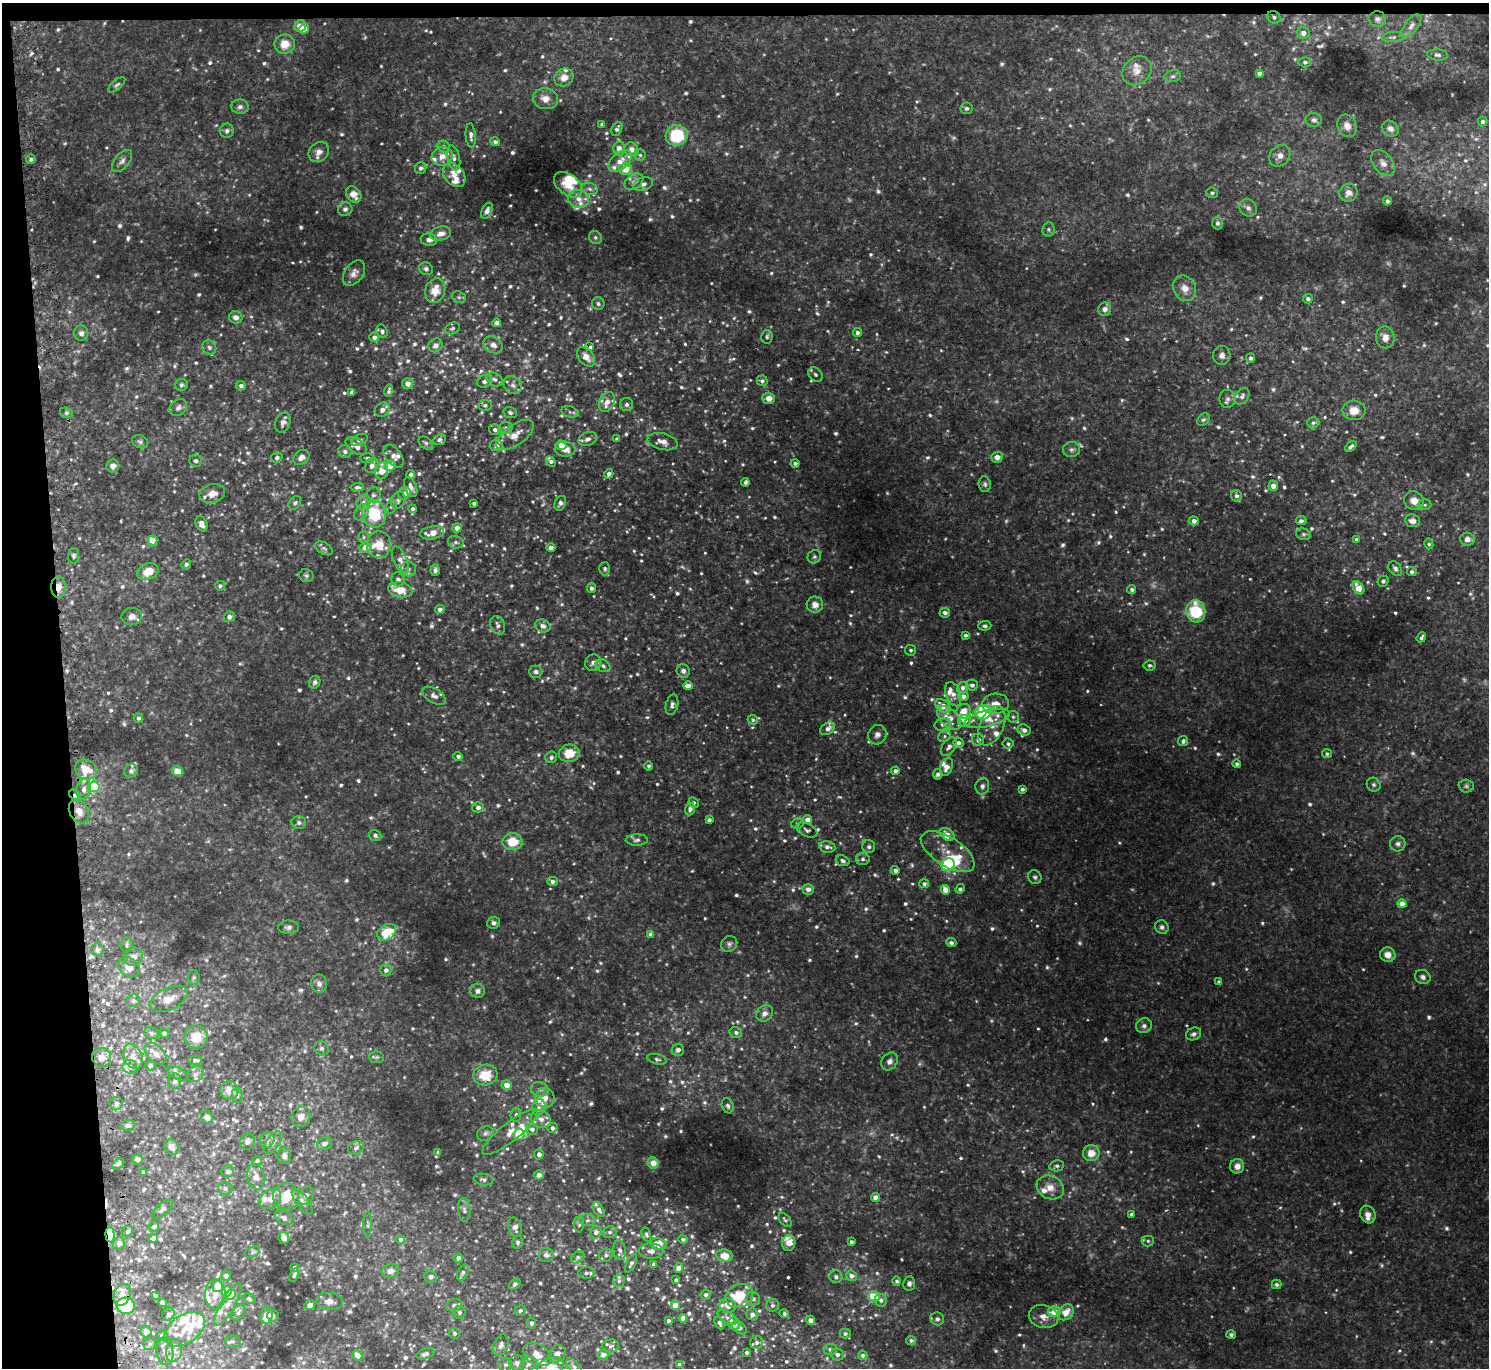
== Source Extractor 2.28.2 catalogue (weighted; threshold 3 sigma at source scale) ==
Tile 1 of 3 x 3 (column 1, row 1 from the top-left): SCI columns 27-1513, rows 2864-4229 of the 4513 x 4444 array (HDU 1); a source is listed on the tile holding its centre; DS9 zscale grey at full resolution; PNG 1491 x 1370 px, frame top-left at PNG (2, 3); each listed source drawn as its Kron ellipse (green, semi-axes under 4 px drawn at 4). Shown black and unused: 5% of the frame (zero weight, under 2 of 3 exposures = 3% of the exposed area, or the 3 px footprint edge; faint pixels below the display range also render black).
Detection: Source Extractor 2.28.2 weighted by HDU 2 'WHT'; one run over the whole footprint, this tile lists its part. Background 0.0943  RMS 0.013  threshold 0.0567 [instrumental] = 3 sigma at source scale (4.5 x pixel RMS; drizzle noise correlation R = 1.50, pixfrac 1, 0.05/0.05 arcsec/px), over >= 5 px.
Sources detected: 1206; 27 too faint to see at this stretch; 2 inside a brighter object's white glare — neither listed nor drawn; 76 inside a brighter listed object's ellipse — not listed separately; of the other 1101, all 500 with FLUX_AUTO >= 2.64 (the completeness limit of this list) listed and drawn (601 fainter detections not listed), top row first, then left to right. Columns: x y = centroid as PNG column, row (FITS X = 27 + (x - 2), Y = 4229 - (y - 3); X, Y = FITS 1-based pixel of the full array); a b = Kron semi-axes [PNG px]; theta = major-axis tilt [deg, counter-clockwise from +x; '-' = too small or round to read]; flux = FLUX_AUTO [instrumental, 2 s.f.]
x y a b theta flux
1274 17 7 6 - 3.9
1377 19 8 7 - 5.4
300 26 6 5 - 15
1411 26 14 6 52 6.1
304 29 5 4 - 18
1303 33 6 6 - 7.9
1393 37 11 5 5 3.4
285 44 10 9 - 18
1437 55 10 5 -5 3.7
1305 62 6 5 - 3.2
1137 71 16 13 42 13
1259 73 4 4 - 5.5
1173 76 8 6 12 3.6
564 77 10 8 34 11
117 85 10 4 40 2.8
545 99 12 10 -10 11
240 107 9 7 3 4.5
967 108 6 6 - 3
1314 120 8 7 - 4
1482 121 5 5 - 3.3
602 124 4 3 - 3.2
1347 126 11 9 -63 9.8
1390 128 9 7 -30 6
617 129 7 5 63 3.6
227 131 7 7 - 4.5
471 135 12 5 -86 4.7
677 135 11 10 - 65
495 142 5 4 - 3.3
444 147 6 5 - 3
619 149 7 6 - 7.1
631 149 7 6 - 7.9
319 152 11 9 40 7.8
640 155 5 5 - 2.7
442 156 11 9 25 10
1280 156 12 9 47 9
454 158 13 6 -77 5.8
31 159 5 4 - 2.9
122 161 13 7 50 6.1
620 161 13 8 41 12
1383 163 15 9 -51 11
421 168 6 5 - 3.6
626 169 6 6 - 19
454 175 13 9 -52 13
634 182 10 7 36 6.4
643 184 10 6 18 4.9
568 185 16 10 -38 24
590 189 8 6 -17 4.7
1212 193 6 5 - 3
1348 193 9 9 - 11
354 194 9 7 -50 12
578 199 10 9 - 10
1387 201 4 4 - 3.6
1248 208 9 8 - 5.6
345 209 7 6 - 3.7
487 211 8 5 64 5.9
1217 223 6 5 - 3
1048 229 7 6 - 2.8
441 233 10 7 15 9.6
595 237 7 6 - 2.9
429 240 8 6 -9 6.6
426 269 7 6 - 3.6
354 273 14 9 55 7.6
1185 288 13 11 -60 13
435 291 12 10 71 19
459 297 7 5 -20 3.2
1308 299 5 4 - 4.1
598 304 6 6 - 2.9
1105 309 6 6 - 5.5
236 317 7 6 - 6.3
497 323 4 4 - 7.3
452 328 7 5 22 3.2
382 331 7 5 -70 3
81 333 8 7 - 5.4
857 333 4 4 - 3.9
374 337 5 4 - 4.5
767 337 7 5 79 2.7
1385 337 11 9 -82 10
435 345 7 6 - 5.9
493 345 10 8 -32 8.2
590 346 4 3 - 36
209 347 7 6 - 3.3
1222 355 9 8 - 6.3
586 357 11 7 -50 12
1250 358 5 4 - 4.1
815 375 8 6 -46 3.1
494 379 9 6 -30 4.2
485 381 7 6 - 4.2
762 381 5 5 - 3.4
408 384 5 5 - 8
182 385 6 6 - 2.9
513 385 10 8 -42 6.5
241 386 5 4 - 3.8
389 391 6 3 76 3.1
352 392 4 4 - 5.5
1242 396 9 6 55 4.7
769 398 6 5 - 9.4
1227 399 9 8 - 5
607 402 10 7 66 10
627 404 6 6 - 3.9
485 405 6 5 - 3.3
178 408 10 7 42 5.5
382 410 8 6 37 5.4
1354 410 11 10 - 15
570 412 9 5 -14 3.5
66 413 6 5 - 2.7
510 413 7 5 -18 2.9
1203 420 7 5 41 2.7
283 423 10 7 69 6.6
1313 423 6 5 - 3.1
505 428 7 6 - 3.7
495 430 6 5 - 4.4
515 435 22 10 35 17
588 439 9 6 22 6.9
617 439 4 3 - 3
360 440 9 5 25 3.5
439 440 6 5 - 3.1
140 442 8 6 -23 3.5
662 442 15 8 -13 11
426 443 8 5 -35 3.4
561 445 5 4 - 12
356 446 12 7 -33 8.9
496 446 6 5 - 4.4
1351 446 7 3 43 3.6
565 449 10 7 -5 10
1071 449 8 7 - 4.1
345 451 7 6 - 4.3
393 456 13 7 -52 6.8
277 457 6 5 - 3.9
301 457 9 7 37 6.9
997 457 5 5 - 8.4
367 458 7 5 -1 2.7
196 461 6 6 - 4.2
551 461 6 4 -48 3.6
795 463 4 4 - 2.8
372 465 8 6 64 6.4
113 466 7 6 - 6.6
390 466 5 5 - 21
381 471 8 6 85 21
411 474 4 4 - 4
609 474 5 4 - 5.5
745 482 4 3 - 3.7
985 484 8 6 -84 3.2
1273 486 5 5 - 7.2
357 487 7 4 5 3.6
411 487 10 5 -65 6.2
212 494 13 9 15 12
404 494 7 5 44 7.1
373 495 8 7 - 4.5
1236 496 6 5 - 4.8
398 500 9 7 67 4.9
1414 501 10 9 - 14
363 502 8 6 60 5.7
295 503 7 5 50 3.1
474 503 4 3 - 3.4
560 503 8 5 63 3.9
1425 505 7 5 0 2.9
391 507 7 5 71 2.9
412 509 4 4 - 3.4
361 512 8 6 57 4.5
374 514 14 12 -78 67
1194 521 5 4 - 6.6
1301 521 5 4 - 4.2
1413 521 7 6 - 8.2
202 524 8 5 -63 6.6
457 528 5 4 - 8.4
432 533 12 6 10 15
1303 534 7 5 -15 2.8
364 537 6 5 - 2.7
1356 539 4 4 - 4.3
1467 539 7 6 - 7.6
153 541 5 5 - 28
455 542 8 6 -16 3.6
1429 544 5 4 - 2.6
379 545 13 12 - 22
365 547 6 5 - 12
324 548 9 5 -30 3.6
551 548 4 4 - 8.1
73 556 7 5 90 3
814 557 7 6 - 2.9
400 560 14 6 -67 8.4
186 564 5 4 - 3.5
1395 568 8 6 -53 3.7
408 569 7 7 - 4.5
605 569 7 5 88 2.6
435 570 6 4 85 4.5
148 572 11 8 22 21
1412 572 5 4 - 3.2
306 576 7 6 - 2.8
398 579 7 6 - 5
1383 581 6 5 - 2.9
220 586 5 5 - 3.3
58 587 11 7 -90 13
591 588 5 4 - 4.4
1358 588 7 5 -53 21
1132 589 4 4 - 3.4
400 590 12 7 -10 26
815 605 8 8 - 9.9
440 609 5 4 - 4.6
1196 611 11 9 -82 60
945 613 5 5 - 5.6
132 617 10 8 4 7.7
229 617 6 5 - 5.8
498 625 10 7 -67 5.7
543 626 8 6 -25 5.7
985 626 6 5 - 2.8
965 635 4 4 - 3.5
1421 637 5 3 - 3
911 650 5 5 - 2.7
593 663 8 8 - 6.9
1150 665 6 5 - 2.9
603 666 8 6 -31 4.6
683 671 7 6 - 4.3
536 672 7 6 - 4.5
315 682 7 5 67 4.2
972 685 6 5 - 4.6
688 686 5 4 - 11
963 688 6 5 - 6.4
953 694 12 7 -70 8.3
434 696 13 7 -31 5.8
963 696 5 4 - 6
996 704 13 10 6 15
672 705 10 6 76 5.7
943 706 8 5 -39 16
964 711 8 7 - 17
983 712 7 7 - 93
1013 717 6 5 - 2.7
138 718 5 5 - 3.3
949 718 14 8 -45 21
987 718 23 8 14 26
753 720 5 4 - 2.9
964 721 6 6 - 9.8
943 724 8 6 21 5
992 726 21 12 65 19
828 729 8 5 35 7.3
1024 730 7 5 -25 6.6
877 735 10 9 - 6.5
944 736 6 5 - 3
978 740 6 6 - 5.9
1183 741 5 5 - 4
958 743 5 5 - 4.3
1008 744 5 5 - 3.1
949 747 10 6 56 5
569 753 10 9 - 26
1327 754 5 4 - 2.7
458 756 4 4 - 4.3
551 757 6 5 - 3.7
1237 764 4 4 - 3
649 766 5 4 - 2.9
947 767 9 6 68 11
86 769 11 9 -31 31
131 771 7 6 - 5.2
177 771 5 5 - 21
895 771 4 4 - 6
938 774 5 4 - 3.2
1374 785 7 6 - 3.1
982 786 8 7 - 4.8
1466 786 7 6 - 2.9
94 787 6 5 - 69
84 789 11 7 79 8.3
1022 789 4 4 - 3.5
75 796 7 4 -57 3.9
694 803 5 4 - 2.6
478 807 5 5 - 5.2
690 809 6 5 - 4
79 811 13 9 -61 14
807 819 4 4 - 8.8
709 820 4 3 - 3.7
299 822 7 6 - 3.6
797 824 6 5 - 2.8
807 830 11 6 -26 4
947 834 8 5 -33 8.3
375 835 6 5 - 3.1
637 840 11 5 1 4
512 842 10 8 2 29
1398 844 8 7 - 4.4
827 847 8 5 -11 6
869 847 6 6 - 3.2
948 852 30 14 -33 27
863 859 7 6 - 3.1
843 861 7 5 -21 3.7
948 865 7 6 - 110
895 870 4 4 - 4
1035 877 7 6 - 3.2
553 881 5 4 - 4.5
924 884 5 4 - 3.6
808 889 6 5 - 5.6
960 889 5 4 - 3.3
945 890 5 4 - 13
1402 904 4 4 - 12
494 923 6 6 - 4.1
288 927 10 6 0 4.9
1162 927 7 6 - 3.5
387 932 10 7 33 40
651 934 4 4 - 4.5
951 943 5 4 - 4.6
729 944 8 7 - 3.9
127 945 7 6 - 3.3
97 950 6 6 - 3.4
1388 955 8 7 - 10
134 957 9 8 - 8.5
129 967 11 9 -34 13
386 970 5 5 - 5.2
194 977 7 6 - 2.7
1423 977 8 7 - 4.8
1219 982 4 3 - 3.1
319 984 9 8 - 6.3
478 991 7 7 - 4.4
169 999 20 11 25 17
133 1001 6 6 - 3.4
764 1013 9 7 37 7
1144 1026 8 7 - 5.2
736 1032 6 5 - 4.2
151 1033 7 5 -17 3
164 1033 5 4 - 3.7
1194 1034 8 6 24 4
196 1037 11 11 - 25
321 1048 7 6 - 3.6
678 1050 6 6 - 5
155 1053 13 8 -45 8.6
133 1056 13 9 -65 9.5
101 1057 9 9 - 10
377 1057 7 6 - 2.7
657 1059 10 5 -14 3.2
195 1060 7 4 0 4.1
889 1061 9 7 51 5.7
150 1065 5 5 - 3.1
130 1067 7 7 - 4.8
178 1074 12 6 -29 3.9
195 1074 9 7 33 5.2
485 1075 12 10 11 30
175 1081 7 6 - 4.1
507 1085 5 5 - 11
540 1089 9 7 -11 5.4
229 1091 9 9 - 13
237 1095 7 5 88 3
545 1098 10 9 - 11
116 1103 7 6 - 5.4
728 1106 8 5 -69 3.7
539 1107 8 6 78 5.9
516 1115 7 5 83 3
207 1117 7 5 -55 4.1
301 1117 10 9 - 11
541 1119 10 8 -27 10
128 1125 7 5 8 2.8
552 1128 5 5 - 5
532 1129 6 6 - 6.2
510 1132 34 9 38 18
485 1133 8 7 - 4.2
519 1134 6 5 - 37
267 1140 8 7 - 4.6
248 1142 8 7 - 5.3
273 1142 13 6 53 7.3
324 1144 8 6 29 4.9
172 1147 8 7 - 7.4
356 1148 8 6 26 4.4
438 1152 4 4 - 3.1
1091 1153 8 8 - 17
539 1154 5 5 - 5.2
284 1156 8 6 85 4.2
138 1159 5 5 - 4.6
257 1161 5 4 - 3.2
653 1163 5 5 - 12
118 1164 7 4 35 3.2
1057 1166 7 5 11 2.9
1237 1166 7 7 - 8.8
228 1171 6 6 - 5.1
143 1172 4 3 - 3
539 1175 4 4 - 8.4
256 1177 13 8 -78 9
483 1179 10 5 -8 4.1
1050 1187 14 11 -28 14
225 1188 7 6 - 4.4
306 1195 9 7 58 5
286 1196 13 13 - 31
875 1197 4 4 - 8.9
270 1199 12 9 39 9.1
302 1201 15 6 -53 5.8
162 1209 13 5 41 4.1
464 1210 12 6 -84 5.4
599 1210 8 5 -58 3.9
1131 1214 4 3 - 2.7
1368 1214 9 7 -62 7.5
284 1218 9 6 -31 4.7
588 1220 8 6 2 3.4
785 1220 8 5 -49 3
579 1224 8 5 90 2.7
368 1225 12 3 -90 2.7
154 1227 5 5 - 4.7
515 1227 10 6 -76 7.2
127 1231 6 5 - 3.6
596 1232 6 5 - 4.6
610 1232 7 5 14 3.4
110 1235 7 4 -84 53
646 1235 7 4 -74 3
154 1238 4 4 - 7.7
284 1238 6 5 - 6.2
683 1239 5 4 - 3.2
400 1240 4 4 - 5.4
1148 1241 6 5 - 2.7
517 1242 6 5 - 3.3
851 1242 4 3 - 4.2
119 1243 6 6 - 6.5
789 1243 8 6 73 14
658 1244 8 6 -11 21
620 1250 10 6 -83 4.9
651 1251 12 7 -1 7.9
252 1252 8 5 28 2.9
546 1255 7 7 - 4.6
606 1255 7 6 - 3.8
724 1256 8 6 -10 20
578 1257 7 5 40 3.4
458 1258 4 4 - 7
631 1263 10 4 64 4
654 1264 4 4 - 4.5
294 1268 4 4 - 2.8
678 1268 5 4 - 8.4
390 1271 9 7 15 9.3
463 1272 8 5 67 3.4
586 1273 8 5 4 4
294 1275 7 4 65 2.8
226 1276 5 5 - 2.9
851 1276 6 5 - 6.6
430 1277 6 6 - 5.3
836 1277 6 6 - 3.7
676 1280 4 3 - 3.7
619 1281 6 6 - 3.1
897 1281 4 4 - 2.9
515 1284 7 4 36 2.7
909 1284 7 6 - 4.2
1276 1284 5 4 - 3
218 1286 6 5 - 22
227 1291 5 4 - 29
215 1294 15 10 -88 16
122 1295 11 8 68 11
155 1295 4 3 - 3
231 1295 5 5 - 21
706 1295 5 5 - 3.3
739 1296 14 11 22 44
874 1296 6 5 - 34
249 1299 6 5 - 2.7
753 1299 7 6 - 3.5
881 1300 6 6 - 4.9
329 1301 13 8 -6 9.5
162 1302 4 3 - 2.6
227 1305 24 7 60 12
310 1305 5 5 - 5.4
454 1305 8 6 21 4.5
675 1305 5 4 - 14
772 1305 6 6 - 3.9
126 1306 9 8 - 62
728 1306 8 7 - 11
520 1310 5 5 - 3
459 1312 6 6 - 2.9
1054 1312 6 5 - 22
1066 1312 9 7 44 16
238 1313 9 5 63 4.1
168 1314 7 6 - 3.9
752 1314 6 5 - 4.9
784 1314 5 4 - 3.3
267 1315 9 6 79 24
273 1316 6 5 - 3.7
727 1317 11 5 -32 4.7
1043 1317 15 11 -12 12
683 1318 4 4 - 12
937 1319 7 6 - 4
810 1320 4 4 - 9.6
668 1321 3 3 - 3.4
531 1323 5 5 - 3.3
719 1323 7 4 -66 4.1
734 1324 6 6 - 5.2
739 1328 8 5 -38 4
185 1329 22 14 34 26
146 1332 6 5 - 5.7
454 1333 5 5 - 3.4
845 1334 5 5 - 3.2
1231 1335 5 4 - 2.6
162 1336 5 4 - 2.9
911 1340 5 4 - 3.7
233 1341 8 6 -9 3.2
757 1342 6 6 - 4.5
149 1344 6 5 - 2.9
501 1345 11 7 69 5.5
610 1346 9 6 9 4.7
830 1349 6 6 - 5.1
165 1351 14 8 -82 7.8
174 1351 11 8 78 7.8
747 1352 3 3 - 3.1
426 1354 9 5 17 4.8
537 1354 15 10 -32 14
557 1354 9 7 53 8.2
837 1354 7 6 - 5.3
357 1355 5 5 - 12
603 1355 5 5 - 8.4
863 1355 5 4 - 3.2
517 1363 8 7 - 5.5
528 1364 9 6 35 4.5
679 1364 4 3 - 3
505 1365 7 6 - 4
550 1367 14 9 21 15
574 1367 10 5 -47 4.1
Overlapping masked pixels (flux is a lower limit): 5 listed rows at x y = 1274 17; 590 346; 58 587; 75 796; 110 1235
Isophote crosses this tile's border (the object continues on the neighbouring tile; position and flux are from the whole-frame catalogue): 2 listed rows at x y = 603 1355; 550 1367